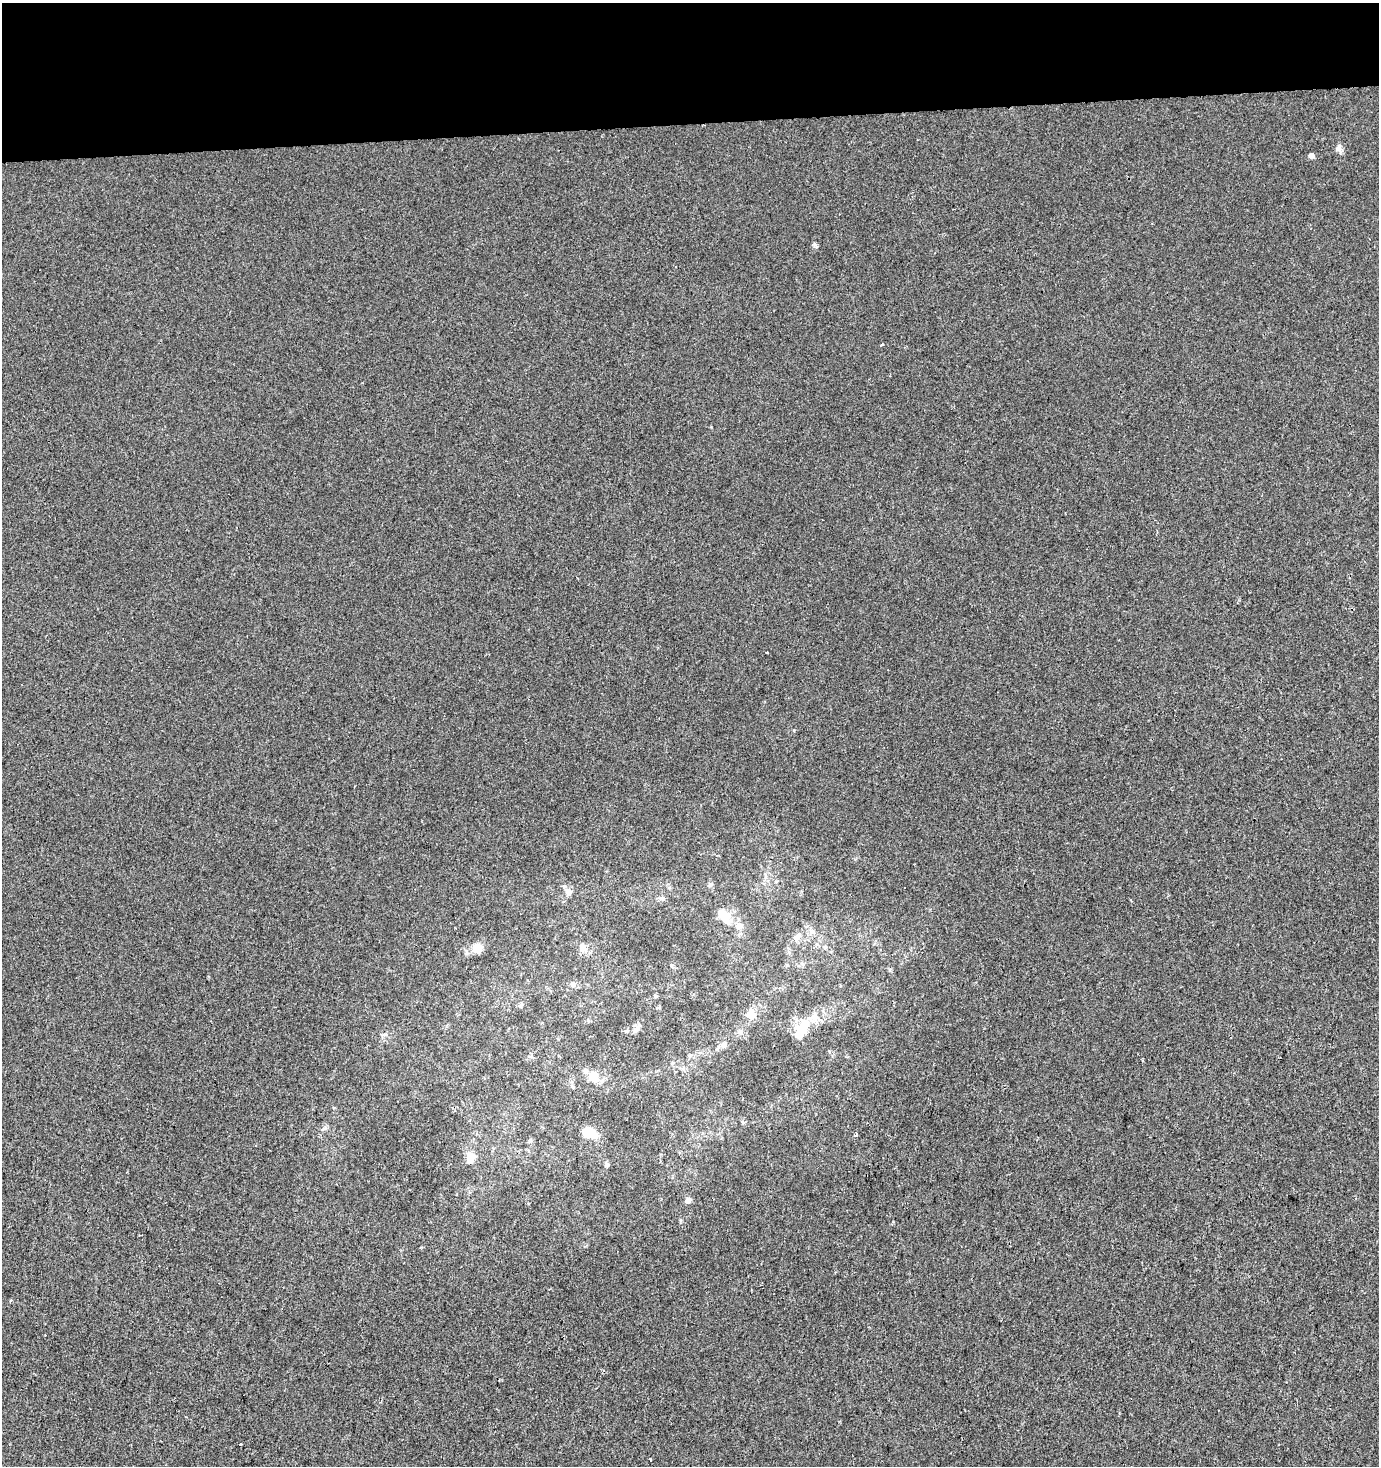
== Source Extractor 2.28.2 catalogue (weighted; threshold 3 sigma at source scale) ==
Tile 2 of 3 x 3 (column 2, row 1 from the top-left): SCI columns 1378-2754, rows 2929-4392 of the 4131 x 4392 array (HDU 1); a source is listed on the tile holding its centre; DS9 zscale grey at full resolution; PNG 1381 x 1468 px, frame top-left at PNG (2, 3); no overlay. Shown black and unused: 8% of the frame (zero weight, under 2 of 3 exposures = <1% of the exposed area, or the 3 px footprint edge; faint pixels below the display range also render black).
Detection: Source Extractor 2.28.2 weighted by HDU 2 'WHT'; one run over the whole footprint, this tile lists its part. Background 7.20e-04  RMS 0.0053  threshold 0.0239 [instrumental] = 3 sigma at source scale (4.5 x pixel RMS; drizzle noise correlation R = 1.50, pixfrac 1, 0.0396/0.0396 arcsec/px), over >= 5 px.
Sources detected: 38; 4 inside a brighter listed object's ellipse — not listed separately; the other 34 listed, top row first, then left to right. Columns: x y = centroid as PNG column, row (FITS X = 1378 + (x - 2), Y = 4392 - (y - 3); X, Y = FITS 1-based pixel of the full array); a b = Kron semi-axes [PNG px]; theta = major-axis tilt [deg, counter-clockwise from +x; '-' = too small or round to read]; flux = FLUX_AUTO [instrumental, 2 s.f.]
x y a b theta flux
1339 148 10 7 76 2.1
1311 156 5 5 - 2.7
882 345 3 3 - 1.2
767 652 3 2 - 0.67
710 884 7 5 63 1.1
569 892 9 8 - 2.4
662 898 9 5 13 1.3
724 917 21 11 -48 7.7
811 931 9 7 -53 2.1
583 947 11 10 - 3.5
825 947 5 5 - 0.92
478 948 9 8 - 7.2
573 984 8 6 -52 1.5
655 996 6 4 -89 0.68
521 1005 9 4 27 0.99
750 1014 15 11 -88 4.8
639 1025 5 5 - 1.1
803 1029 23 15 78 11
627 1031 6 4 10 0.8
740 1032 9 6 -10 1.6
724 1045 9 7 -20 2.2
829 1051 5 4 - 0.69
585 1070 8 7 - 1.8
594 1077 11 9 -89 8
573 1087 6 4 -19 0.63
325 1128 7 5 45 1.1
589 1132 13 9 -11 11
856 1135 4 4 - 0.93
529 1141 6 4 88 0.86
471 1155 13 10 -44 4.4
607 1165 6 5 - 0.95
688 1200 5 5 - 3.2
240 1444 3 3 - 2.2
650 1460 3 3 - 3.2
Unlisted compact peaks at least as high as the median listed source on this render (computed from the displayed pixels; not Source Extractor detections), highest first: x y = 815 245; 794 730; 711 427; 385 1034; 680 1220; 421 1247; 890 970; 334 1108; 10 1300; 588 1020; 585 1246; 671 965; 669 888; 743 1122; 1142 1060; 467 953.